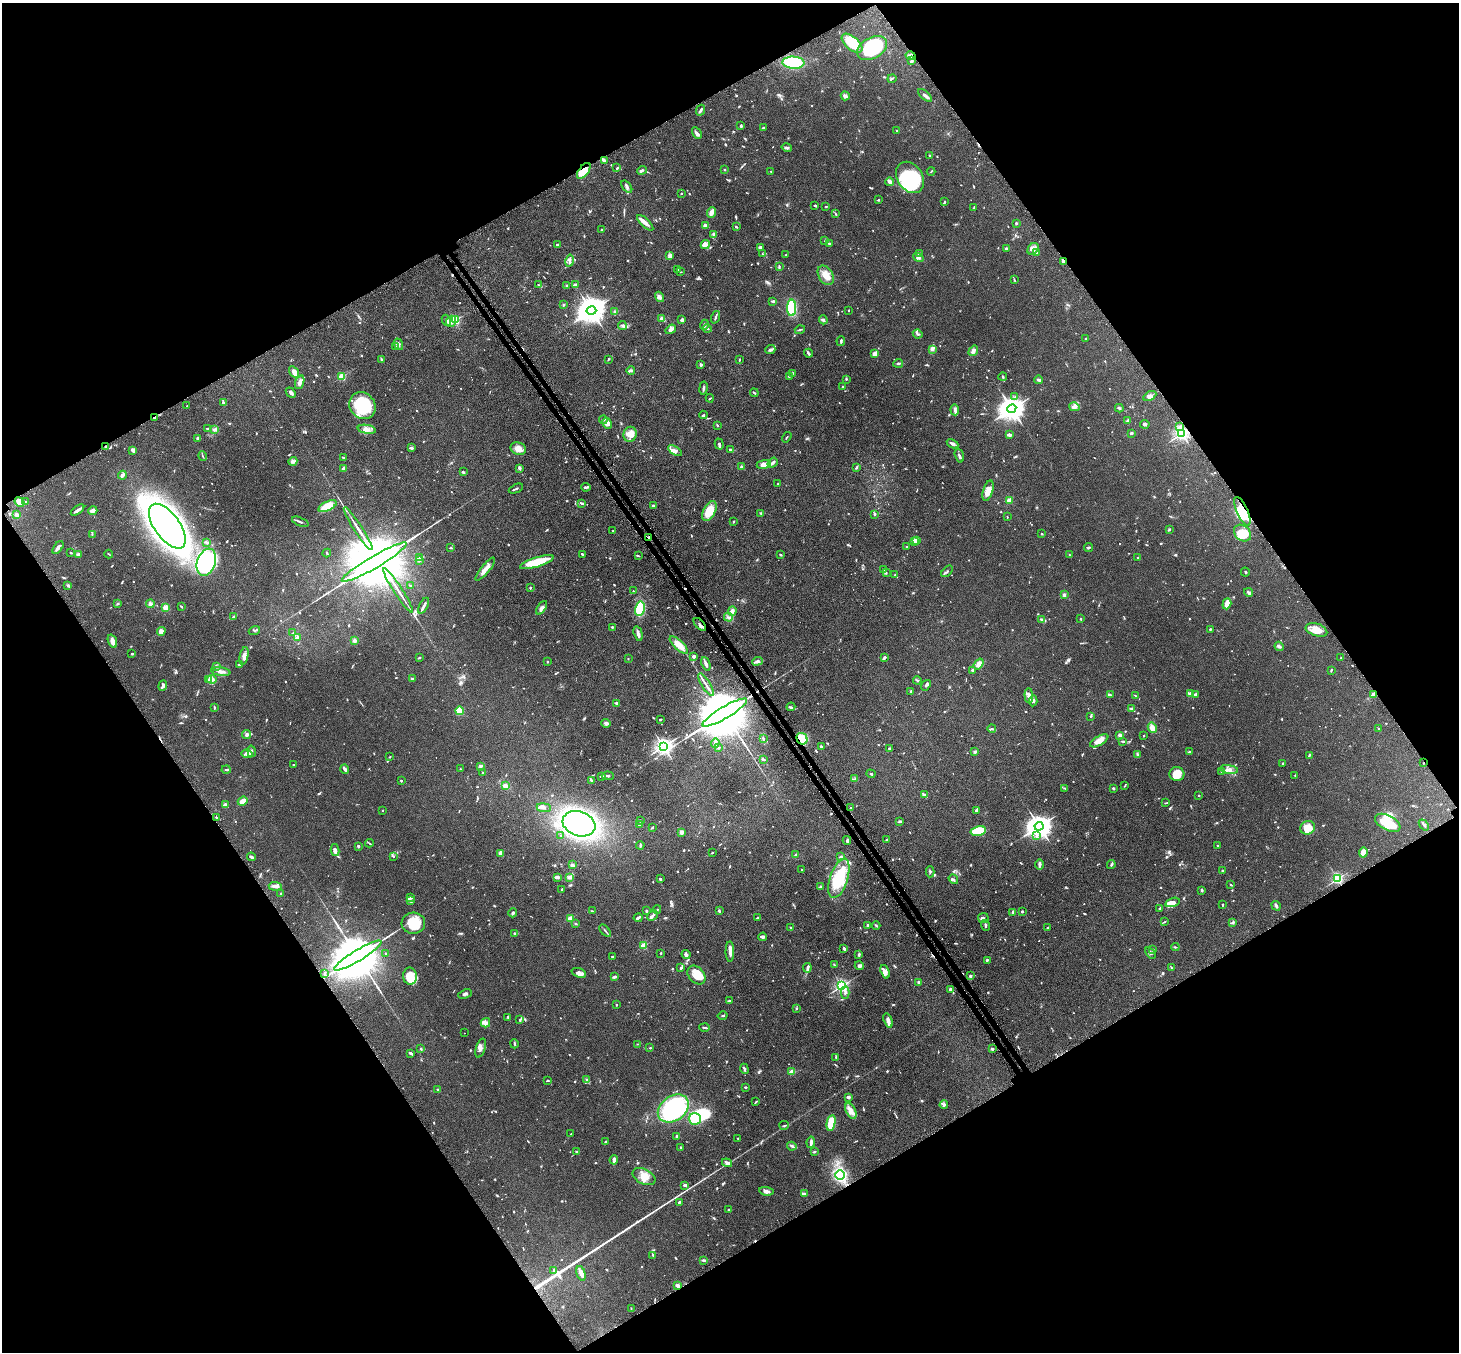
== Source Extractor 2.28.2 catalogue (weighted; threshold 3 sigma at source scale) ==
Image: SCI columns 52-5876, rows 189-5587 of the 5927 x 5916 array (HDU 1 of 3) = the unmasked area's bounding box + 8 px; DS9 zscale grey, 4 x 4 block average (1 PNG px = mean of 4 x 4 image px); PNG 1461 x 1354 px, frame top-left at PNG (2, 3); each listed source drawn as its Kron ellipse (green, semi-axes under 4 px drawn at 4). Shown black and unused: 48% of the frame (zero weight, under 3 of 6 exposures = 4% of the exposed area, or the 3 px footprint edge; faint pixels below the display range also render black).
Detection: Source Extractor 2.28.2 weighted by HDU 2 'WHT'. Background 0.12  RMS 0.0045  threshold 0.0185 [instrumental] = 3 sigma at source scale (4.09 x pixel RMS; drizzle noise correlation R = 1.36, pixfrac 0.8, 0.05/0.05 arcsec/px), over >= 5 px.
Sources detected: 1297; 18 too faint to see at this stretch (4 x 4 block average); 11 inside a brighter object's white glare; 5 cosmic-ray / hot-pixel residue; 6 long thin detections or spike segments (spike, bleed or trail) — neither listed nor drawn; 41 coinciding with a brighter row at this scale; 89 inside a brighter listed object's ellipse — not listed separately; of the other 1127, all 500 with FLUX_AUTO >= 1.88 (the completeness limit of this list) listed and drawn (627 fainter detections not listed), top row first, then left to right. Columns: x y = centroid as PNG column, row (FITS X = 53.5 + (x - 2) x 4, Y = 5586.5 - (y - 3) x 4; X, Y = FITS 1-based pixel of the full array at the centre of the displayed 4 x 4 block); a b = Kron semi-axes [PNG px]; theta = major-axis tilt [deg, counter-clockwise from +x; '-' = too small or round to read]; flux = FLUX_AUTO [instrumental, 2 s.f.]
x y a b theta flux
852 43 12 6 -40 120
872 48 16 10 31 160
910 56 5 3 - 8.8
911 61 4 3 - 3
793 63 11 6 -3 95
892 79 4 2 - 2.7
925 95 8 3 -42 7.2
845 96 4 3 - 8.2
701 110 6 2 63 5.8
741 126 3 2 - 3
763 128 2 2 - 3.1
897 130 2 2 - 5.4
697 133 6 3 -62 5.6
787 148 5 3 - 4.3
930 155 2 2 - 4.5
604 160 3 2 - 5.6
617 168 4 2 - 2.5
725 169 2 2 - 2.2
642 170 5 3 - 4
584 171 9 5 53 47
771 171 2 2 - 3.9
931 171 4 2 - 2.2
910 177 17 12 -57 260
890 182 4 2 - 14
627 186 7 2 -49 5.9
681 193 2 2 - 2.2
879 200 3 2 - 2.1
944 201 3 2 - 2.1
815 206 3 2 - 3.8
826 206 2 2 - 6.1
974 208 3 2 - 2.4
712 212 5 3 - 13
835 214 4 2 - 2.8
645 223 10 3 -44 13
1016 223 2 2 - 4.3
705 225 2 2 - 44
736 227 3 2 - 2.4
602 230 3 2 - 2.7
713 234 3 2 - 2.8
825 241 2 2 - 3.1
705 244 5 3 - 7.9
829 244 3 3 - 3.2
557 245 3 2 - 3.9
760 247 3 2 - 7.7
1006 249 4 3 - 2.7
1033 249 6 5 - 12
1036 252 3 2 - 10
762 254 4 2 - 1.9
919 254 3 2 - 2.5
786 255 2 2 - 2.1
670 256 3 3 - 8.4
918 257 5 3 - 5.9
570 261 6 2 79 5.1
1063 261 4 3 - 4.3
779 266 4 2 - 2.6
678 270 2 2 - 3.6
681 272 3 2 - 2
826 275 10 7 -60 27
1014 280 3 2 - 2.4
539 285 3 2 - 2.1
566 285 2 2 - 2.7
575 285 4 2 - 6.1
660 297 5 4 - 7.4
772 301 4 2 - 3.5
563 305 3 2 - 2.6
792 308 8 4 -89 110
849 310 2 2 - 2.4
591 311 5 4 - 3200
615 311 3 2 - 3.7
715 317 6 2 72 4.9
662 319 4 2 - 12
446 320 6 3 -65 4.9
455 320 2 2 - 190
682 320 2 2 - 10
823 320 4 3 - 4.4
451 321 6 5 - 10
622 325 4 4 - 5.1
704 325 5 2 - 5.2
671 329 5 4 - 10
707 329 4 2 - 3.4
800 330 5 2 - 2.5
918 334 5 2 - 3.6
1086 338 2 2 - 2.2
841 341 5 2 - 5
398 344 6 3 -72 6.4
395 346 2 2 - 1.9
770 350 5 3 - 5
932 350 4 3 - 5.3
973 351 5 3 - 9
808 353 4 2 - 7.4
875 353 2 2 - 26
609 359 3 2 - 2.1
382 360 3 2 - 3.4
739 360 3 2 - 1.9
898 363 5 2 - 4.2
701 365 3 3 - 3.2
631 370 4 2 - 8
294 372 6 3 -57 19
792 373 3 2 - 1.9
789 376 3 2 - 2.7
342 377 2 2 - 150
1003 377 4 2 - 4
846 379 2 2 - 3
1038 380 4 2 - 7.6
300 382 7 4 72 9.8
843 387 2 2 - 2.9
703 388 7 2 81 4.5
291 393 6 2 -48 7.4
754 393 4 2 - 2.8
1150 396 7 4 28 9.8
1015 397 3 2 - 2.5
710 398 4 2 - 1.9
223 403 3 2 - 4.3
187 406 2 2 - 3.4
362 406 14 12 -51 130
1074 407 5 3 - 7.5
1119 408 4 2 - 4.5
1012 409 4 4 - 2900
955 410 5 2 - 8.3
703 415 4 2 - 2.8
155 417 4 2 - 3.9
603 420 4 2 - 4.5
1128 421 2 2 - 34
607 423 6 4 -60 13
1145 424 5 3 - 4.6
717 425 3 2 - 2.9
1180 427 2 2 - 14
208 429 4 2 - 5.3
215 429 4 2 - 8.8
367 429 9 4 -10 12
1131 433 3 2 - 3.6
1182 433 2 2 - 830
630 434 7 6 - 17
1009 435 4 2 - 7
787 437 5 2 - 1.9
198 438 3 2 - 7
719 444 5 2 - 5.5
952 444 6 3 -29 7
106 447 2 2 - 2.6
411 448 3 2 - 5.3
518 449 8 6 -19 16
133 450 3 2 - 8.9
730 450 4 2 - 3.1
675 451 8 4 -31 9.6
203 456 5 2 - 2
959 456 7 2 -74 5.1
344 458 3 2 - 4
293 461 5 4 - 5.9
773 462 5 2 - 6
764 464 7 3 9 19
741 467 2 2 - 3.8
856 467 4 2 - 3.8
520 468 4 3 - 3.9
344 469 3 3 - 14
463 472 3 2 - 3
122 475 4 3 - 8.1
778 484 2 2 - 5.6
586 487 4 3 - 3.8
516 489 7 2 25 3.1
988 491 10 5 73 22
1009 500 2 2 - 75
19 502 5 4 - 19
26 502 3 2 - 2.5
581 503 4 2 - 4.3
327 506 10 4 25 68
654 506 3 2 - 6
77 510 8 2 36 9.5
93 511 4 3 - 13
709 511 11 6 61 52
1242 511 15 5 -66 59
761 513 3 2 - 2.2
875 514 4 3 - 2.9
17 515 4 3 - 5.2
1007 517 2 2 - 2.3
733 521 3 2 - 2.2
300 522 9 2 -22 4.2
167 526 26 12 -54 2200
358 529 25 2 -57 17
1169 530 3 2 - 2.7
613 531 2 2 - 2
1243 533 9 7 -41 50
92 534 4 2 - 2.7
1042 534 2 2 - 6.5
649 538 3 2 - 4.9
916 540 2 2 - 39
914 541 2 2 - 66
207 542 4 2 - 3.1
906 546 2 2 - 4.4
58 548 7 2 54 12
451 548 3 2 - 2.3
1088 548 4 2 - 3.6
70 552 3 2 - 1.9
327 553 4 2 - 2.7
78 554 3 2 - 5.5
109 554 4 2 - 2
582 554 2 2 - 4.1
780 555 3 2 - 2
1070 555 3 2 - 2.1
638 556 4 2 - 2.2
419 557 4 3 - 4
1138 558 2 2 - 2.1
419 561 3 2 - 2.2
206 562 14 9 71 320
374 562 37 6 30 62000
537 562 17 5 17 71
485 569 14 3 50 17
884 570 3 3 - 6.7
947 571 7 2 44 4.1
1245 572 4 2 - 2.1
886 573 3 2 - 2.3
895 575 2 2 - 3.2
68 585 3 2 - 3.8
410 586 3 2 - 2.4
530 588 2 2 - 8.1
398 590 26 2 -57 18
633 591 2 2 - 2
1249 592 5 2 - 4.1
1064 595 2 2 - 10
117 604 3 2 - 2.3
150 604 4 4 - 6.7
1227 604 6 4 71 17
181 606 3 2 - 3.5
424 606 8 2 63 11
165 607 2 2 - 91
542 608 8 4 56 8.8
640 609 7 4 77 90
732 611 4 3 - 9.5
234 617 4 2 - 3
728 617 4 2 - 4.5
1081 619 2 2 - 2.5
1042 620 3 2 - 6.8
700 624 8 3 -48 8
612 627 2 2 - 9
1210 629 3 2 - 2.2
254 630 6 2 21 3.5
1316 630 11 6 -19 27
161 631 4 3 - 14
293 633 4 2 - 2
638 634 7 3 -75 6.4
297 637 4 2 - 2.8
355 640 4 3 - 5.4
112 641 7 3 -70 18
679 645 12 4 -44 29
1279 646 5 3 - 4.7
132 654 3 2 - 4.1
244 656 9 4 78 11
694 656 2 2 - 9.1
419 657 2 2 - 2.7
884 658 3 2 - 6.6
1341 658 2 2 - 3.2
628 659 2 2 - 2
757 661 5 4 - 6.6
547 662 2 2 - 2.5
240 664 3 2 - 4.2
706 664 7 2 -66 7.3
979 664 6 3 54 21
216 666 3 2 - 2.2
972 670 2 2 - 20
1331 670 3 2 - 2.6
221 672 9 3 -7 9.7
212 679 5 2 - 4.9
412 679 2 2 - 4.7
208 680 4 3 - 5.3
917 680 4 2 - 3.9
706 685 13 2 -58 9.6
926 685 6 2 53 4.1
163 686 5 3 - 9
911 691 4 2 - 1.9
1191 694 3 2 - 10
1110 695 3 2 - 2.6
1195 695 2 2 - 5.7
1373 695 3 2 - 31
1029 696 7 4 -87 9.8
1136 696 4 2 - 2.6
1033 701 5 3 - 6.5
617 703 3 2 - 5.5
791 707 4 2 - 3.1
214 708 3 2 - 1.9
1131 708 4 2 - 3.8
459 711 4 4 - 34
725 713 25 6 30 42000
1091 716 3 2 - 2.7
660 719 3 2 - 2.2
606 723 5 3 - 6
1152 728 5 3 - 15
1379 728 2 2 - 2.2
992 729 4 2 - 3.2
247 735 4 3 - 5.5
1120 735 2 2 - 20
1144 736 2 2 - 2.2
763 738 2 2 - 1.9
802 739 6 5 - 47
1099 741 10 4 30 17
1123 741 4 2 - 2.9
715 743 4 2 - 10
663 746 3 3 - 1200
821 746 2 2 - 4.5
718 747 4 2 - 3.3
889 748 3 2 - 3.1
251 751 6 3 -80 4.7
975 752 3 3 - 4.2
1189 752 3 2 - 2.9
247 754 5 4 - 8.1
1137 754 3 2 - 2.6
1309 755 2 2 - 4.2
390 757 2 2 - 2.6
763 759 4 2 - 4.2
1283 763 2 2 - 2.4
1424 763 2 2 - 4.3
294 765 2 2 - 2.8
480 767 4 2 - 3.3
345 769 5 2 - 7.7
460 769 2 2 - 2.1
1229 769 9 4 -7 11
226 770 4 2 - 4
483 772 2 2 - 2.3
1222 772 3 2 - 6.6
871 774 4 2 - 2.1
1177 774 7 7 - 34
1295 775 2 2 - 1.9
602 776 3 2 - 2.8
608 776 6 2 -5 4.5
854 779 4 2 - 3.3
591 780 2 2 - 3.4
401 781 2 2 - 3.1
1125 785 4 2 - 2.2
505 786 3 3 - 11
1065 788 2 2 - 1.9
1113 788 3 2 - 2.8
924 795 4 2 - 4.5
1199 795 2 2 - 5.4
243 801 5 3 - 24
1165 803 4 2 - 2.1
225 805 4 2 - 14
544 808 7 3 -8 6.1
851 808 2 2 - 2.3
383 810 2 2 - 1.9
976 811 3 2 - 4.8
216 817 2 2 - 1.9
640 821 3 2 - 2.2
900 821 3 3 - 2.7
1388 823 14 7 -27 94
579 824 17 12 -19 780
639 825 3 2 - 3.3
1424 825 6 2 -50 4.9
1039 826 4 4 - 2600
652 827 3 2 - 2.7
1308 828 8 6 29 38
978 831 8 4 12 86
681 832 3 3 - 12
561 835 2 2 - 1.9
1037 835 4 3 - 4.6
847 840 4 3 - 4.4
886 840 3 2 - 1.9
369 843 4 2 - 2.6
640 845 4 2 - 4.2
358 846 2 2 - 4.7
1217 846 2 2 - 3.4
335 850 6 3 -77 16
712 853 3 2 - 1.9
1363 853 5 3 - 23
500 854 4 3 - 9.7
796 855 3 3 - 3.7
251 857 4 3 - 4.9
393 857 2 2 - 2.5
841 857 2 2 - 23
1039 864 5 3 - 8.2
1111 864 4 3 - 3.3
572 865 2 2 - 7.4
802 869 2 2 - 2.9
1222 871 2 2 - 2.7
930 872 5 2 - 3.1
557 877 3 2 - 10
570 877 2 2 - 9.2
839 878 20 9 71 130
660 879 2 2 - 3.9
953 879 5 2 - 4.8
1337 879 2 2 - 440
1231 885 3 2 - 2.1
275 886 7 2 -6 14
820 887 4 2 - 2.4
562 889 2 2 - 2.3
1202 890 3 2 - 3.8
281 893 2 2 - 2
411 897 3 2 - 2.4
410 901 4 3 - 4.8
1172 902 7 4 18 24
1222 905 2 2 - 2.9
1276 906 5 2 - 6.3
1160 908 2 2 - 3.3
657 909 4 2 - 2.3
592 911 3 2 - 2.3
646 911 2 2 - 6.4
719 911 3 2 - 7.4
1022 911 2 2 - 2.9
1013 912 3 2 - 5.4
513 913 4 2 - 3.6
652 916 6 3 43 5.7
638 918 4 2 - 7
757 918 3 2 - 2
983 918 5 5 - 6.6
570 919 2 2 - 95
1164 922 4 2 - 1.9
1233 922 3 2 - 3.2
413 923 12 10 5 58
576 924 2 2 - 3.7
868 925 2 2 - 7.6
985 925 6 2 -74 3.4
876 926 4 2 - 2.8
791 927 2 2 - 2.8
1048 927 3 2 - 2.7
605 931 7 2 -50 4.3
514 933 2 2 - 2.9
763 937 4 3 - 4.8
643 946 2 2 - 100
1175 947 4 2 - 2.2
844 949 3 2 - 5.9
1153 950 2 2 - 2.4
730 952 10 3 -89 11
386 953 2 2 - 3.1
661 953 2 2 - 6.2
1150 953 6 3 -56 4.6
859 954 3 2 - 4.7
686 955 4 3 - 5.8
358 956 27 5 31 34000
612 957 3 2 - 2.4
987 960 3 3 - 3.8
834 965 3 2 - 1.9
859 966 4 4 - 4.7
681 968 2 2 - 3.9
807 968 5 3 - 4.7
1171 968 4 2 - 2.9
885 972 7 4 -70 11
579 973 7 4 -20 15
324 974 2 2 - 2.7
696 975 10 7 -48 39
410 976 8 7 - 46
970 976 2 2 - 19
615 977 4 2 - 5.5
919 982 4 3 - 5.5
842 986 2 2 - 560
950 989 2 2 - 9.9
845 992 6 3 87 6.1
465 994 7 3 19 5.4
729 1001 3 2 - 2.4
616 1005 3 2 - 1.9
796 1009 3 2 - 2.7
723 1016 5 2 - 2.2
508 1017 2 2 - 3.4
520 1020 3 2 - 2.5
888 1020 7 3 -71 12
485 1023 5 4 - 8.3
705 1027 5 2 - 3.6
464 1033 2 2 - 1.9
514 1044 4 2 - 3.1
638 1044 3 2 - 2.2
481 1048 10 4 72 11
650 1048 2 2 - 2.4
421 1049 3 2 - 2.9
992 1049 3 2 - 5.8
410 1053 4 3 - 3
836 1057 3 2 - 2
744 1069 5 2 - 5.6
792 1072 3 3 - 11
586 1079 4 2 - 2.3
547 1081 3 2 - 2.3
745 1087 2 2 - 4.4
438 1090 3 2 - 4
848 1097 3 2 - 6.9
756 1102 4 2 - 2.2
944 1105 4 3 - 4.5
673 1109 17 12 36 330
851 1111 9 4 -64 16
695 1119 6 5 - 130
831 1123 8 4 80 63
784 1125 5 2 - 2.4
571 1134 2 2 - 1.9
676 1136 2 2 - 4.5
738 1138 2 2 - 1.9
605 1142 4 2 - 2.9
811 1142 5 3 - 5.8
792 1146 5 2 - 4.1
681 1147 2 2 - 3.6
577 1152 3 2 - 3.5
814 1152 3 2 - 2.8
614 1160 5 2 - 13
727 1163 5 3 - 8.2
840 1175 5 4 - 220
644 1177 12 7 -26 26
684 1185 3 2 - 7.7
766 1191 7 3 -9 9.4
804 1194 3 2 - 2.6
679 1202 4 2 - 2.5
729 1209 3 2 - 3.6
653 1255 4 2 - 2.1
703 1260 3 2 - 2
554 1271 4 2 - 4.1
581 1273 7 3 -74 15
678 1286 2 2 - 20
631 1309 3 2 - 2
Overlapping masked pixels (flux is a lower limit): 14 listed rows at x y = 910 56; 584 171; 1063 261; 155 417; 1182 433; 106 447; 1242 511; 649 538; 700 624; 1373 695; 725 713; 802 739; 1424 763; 678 1286
Diffuse or blended objects may show on this block-average render without a row.